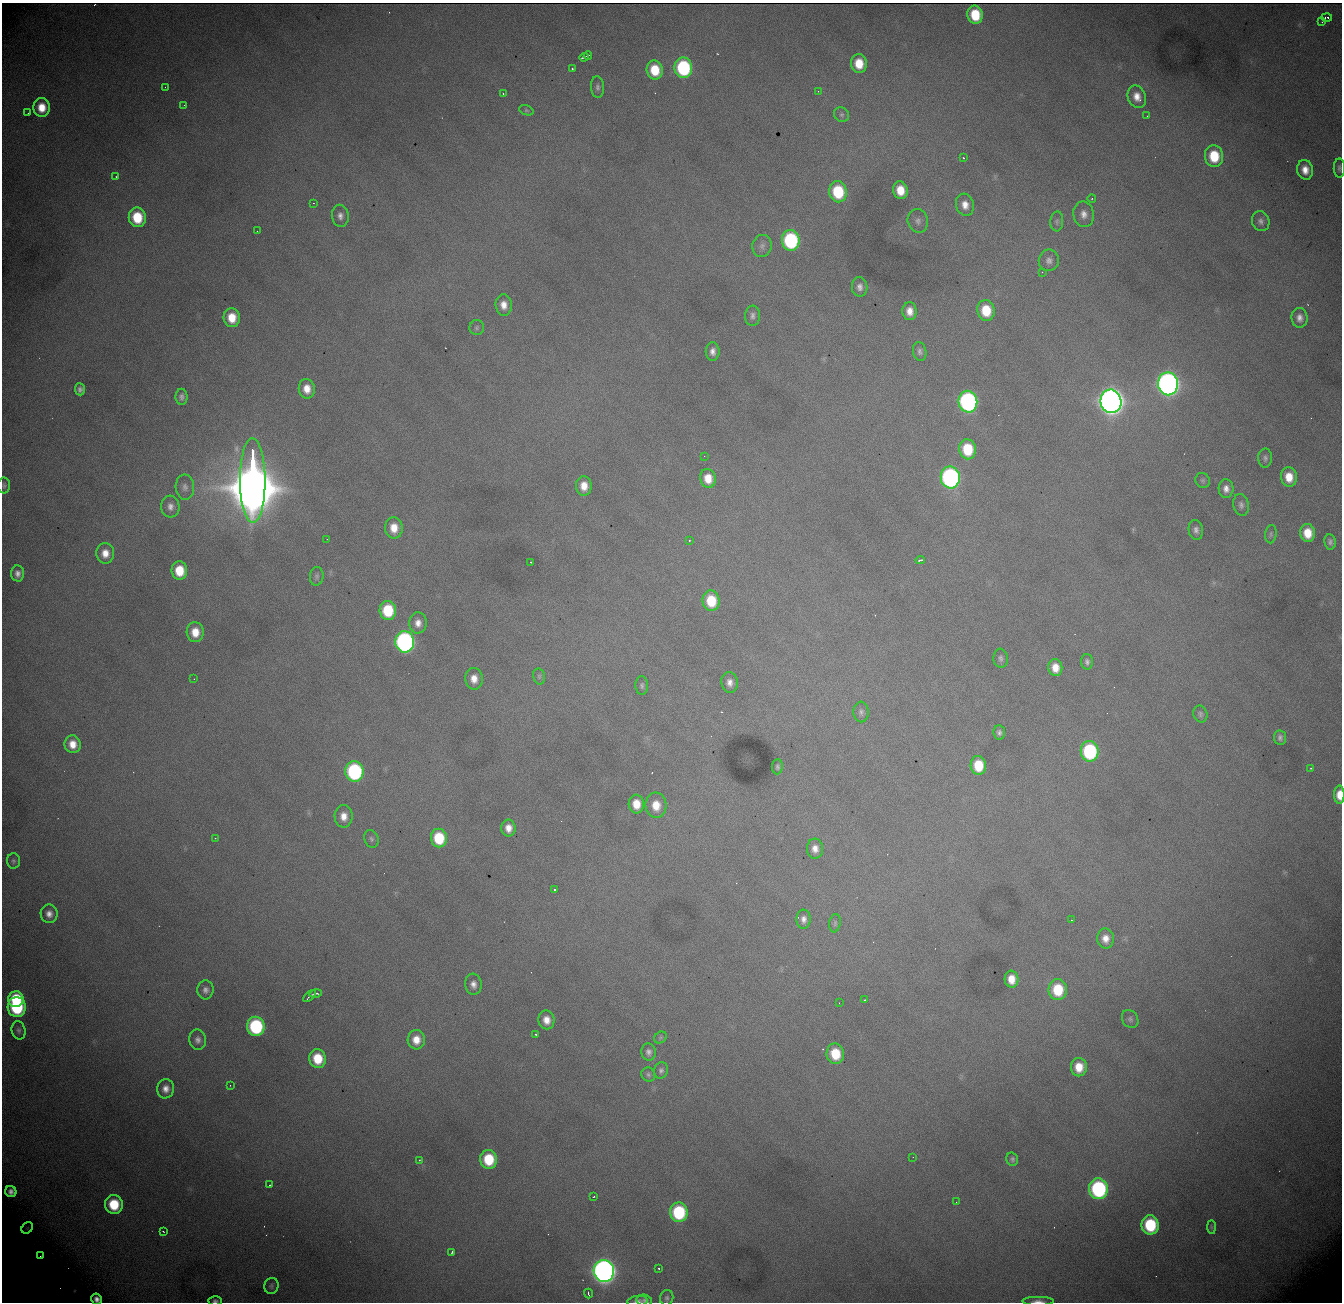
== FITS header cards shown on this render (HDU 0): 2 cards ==
NAXIS1  = 1340
NAXIS2  = 1300

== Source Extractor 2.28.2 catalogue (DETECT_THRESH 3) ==
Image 1340 x 1300 px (HDU 0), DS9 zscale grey, 1 PNG px = 1 image px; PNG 1344 x 1304 px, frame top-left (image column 1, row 1300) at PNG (2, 3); each listed source drawn as its Kron ellipse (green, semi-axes under 4 px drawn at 4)
Background 2100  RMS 24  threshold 73.4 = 3 sigma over >= 5 px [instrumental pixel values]
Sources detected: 176; all 176 listed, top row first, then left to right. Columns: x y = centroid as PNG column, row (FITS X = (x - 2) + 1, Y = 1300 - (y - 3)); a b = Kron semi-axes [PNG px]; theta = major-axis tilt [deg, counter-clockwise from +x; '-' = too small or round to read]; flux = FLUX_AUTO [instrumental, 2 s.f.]
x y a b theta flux
975 15 9 7 -79 6.2e+04
1327 18 5 3 - 6.8e+03
1322 22 2 2 - 7.3e+02
588 56 4 2 - 2.5e+03
584 57 5 2 - 3.5e+03
859 63 9 8 - 3.8e+04
683 68 10 9 - 2.0e+05
572 69 3 2 - 1.8e+03
655 70 9 8 - 5.3e+04
165 87 2 2 - 1.2e+03
597 87 11 6 -86 6.1e+03
818 91 2 2 - 4.4e+03
503 94 3 3 - 1.3e+03
1137 97 11 9 -67 1.8e+04
184 105 3 3 - 1.0e+03
42 107 9 8 - 3.2e+04
526 110 7 5 -18 3.2e+03
28 113 2 2 - 8.1e+02
842 115 8 7 - 4.6e+03
1147 116 2 2 - 7.0e+02
1214 156 11 9 -82 6.5e+04
964 158 3 2 - 2.2e+03
1339 168 9 5 -89 4.8e+03
1305 170 10 8 -79 1.9e+04
116 177 3 2 - 9.6e+02
900 190 9 7 -79 3.3e+04
838 192 10 9 - 9.7e+04
1092 199 4 3 - 1.5e+03
313 203 3 2 - 2.1e+03
965 205 11 9 -74 1.7e+04
1084 214 13 10 -80 1.5e+04
340 216 11 8 -81 9.6e+03
137 217 10 8 -82 6.8e+04
918 221 12 10 -72 9.7e+03
1057 221 10 6 86 5.3e+03
1261 221 10 8 -69 7.9e+03
257 231 2 2 - 9.9e+02
791 240 10 9 - 2.2e+05
762 246 11 9 76 9.3e+03
1049 260 11 10 - 9.8e+03
1042 272 2 2 - 9.2e+02
860 287 9 8 - 9.3e+03
504 305 10 8 -84 1.7e+04
986 310 10 8 -81 5.6e+04
910 311 9 7 -86 1.7e+04
753 316 10 7 85 7.3e+03
232 318 9 8 - 3.4e+04
1300 318 10 8 -84 1.1e+04
477 328 7 7 - 4.4e+03
713 351 9 7 89 1.1e+04
920 351 9 6 -78 5.7e+03
1168 384 11 10 - 1.3e+06
80 389 6 5 - 5.6e+03
307 389 10 8 -81 2.1e+04
182 397 8 6 -90 6.5e+03
1111 401 12 10 -81 2.4e+06
968 402 11 9 -81 5.0e+05
968 449 10 8 -81 7.1e+04
704 456 3 2 - 1.4e+03
1265 458 9 7 89 5.5e+03
950 477 11 9 -82 5.2e+05
1289 477 10 8 -82 2.9e+04
708 478 9 7 -78 2.9e+04
253 480 42 13 -90 1.9e+07
1203 480 8 7 - 4.0e+03
4 486 8 6 -89 4.1e+03
584 486 10 8 -88 2.2e+04
185 487 12 9 -86 1.1e+04
1226 489 9 7 -88 1.2e+04
1241 505 11 7 -80 7.2e+03
170 507 11 9 -85 1.1e+04
394 528 10 8 -87 2.6e+04
1196 530 10 7 -80 7.5e+03
1308 533 9 7 -85 3.4e+04
1271 534 9 5 82 4.4e+03
327 539 2 2 - 8.5e+02
689 540 3 3 - 1.5e+03
1330 542 7 6 - 5.6e+03
105 553 10 9 - 2.1e+04
920 560 5 2 - 3.5e+03
531 562 2 2 - 1.6e+03
179 571 9 8 - 4.8e+04
18 573 8 6 -86 8.9e+03
317 576 9 7 84 4.6e+03
711 601 10 8 -82 5.8e+04
388 610 9 8 - 7.8e+04
418 623 10 8 86 1.4e+04
195 632 10 8 -85 2.8e+04
405 642 11 9 -83 5.9e+05
1001 658 9 7 -84 5.7e+03
1087 662 7 6 - 5.3e+03
1055 668 8 7 - 2.1e+04
539 676 8 6 -76 4.0e+03
194 679 2 2 - 1.2e+03
474 679 11 8 -87 1.9e+04
730 682 10 8 -81 1.2e+04
642 686 9 6 -88 4.7e+03
861 712 10 7 -86 6.8e+03
1200 714 9 7 -68 4.9e+03
999 732 7 6 - 5.4e+03
1280 738 7 6 - 5.4e+03
73 744 9 8 - 2.3e+04
1090 751 10 9 - 2.0e+05
978 765 9 7 -83 5.4e+04
777 767 7 5 85 3.7e+03
1311 768 3 2 - 1.1e+03
354 771 10 9 - 2.6e+05
1339 795 9 5 90 2.4e+04
636 804 9 7 -84 2.9e+04
656 805 13 10 -85 3.2e+04
344 816 11 9 -89 1.9e+04
508 828 8 7 - 1.6e+04
215 838 2 2 - 1.2e+03
439 838 9 8 - 7.6e+04
371 839 9 7 -71 5.2e+03
815 849 10 8 -87 1.4e+04
13 861 7 6 - 4.1e+03
555 890 3 3 - 3.3e+03
49 914 9 8 - 1.1e+04
804 919 9 7 87 9.5e+03
1071 920 3 2 - 9.9e+02
835 923 9 5 81 4.0e+03
1105 938 10 8 -87 1.6e+04
1011 979 8 7 - 2.4e+04
473 984 10 8 -84 1.1e+04
205 990 9 8 - 7.9e+03
1058 990 10 9 - 6.6e+04
316 994 6 3 11 4.1e+03
309 996 8 2 44 3.4e+03
16 999 8 8 - 7.9e+04
865 1000 3 2 - 2.2e+03
839 1003 2 2 - 7.9e+02
17 1007 10 9 - 1.5e+05
1130 1019 9 7 -57 5.5e+03
546 1020 9 8 - 1.8e+04
256 1026 9 9 - 1.9e+05
19 1030 9 7 -76 5.1e+03
536 1034 2 2 - 1.8e+03
660 1037 7 5 37 2.8e+03
198 1040 10 8 -80 8.5e+03
416 1040 9 8 - 2.2e+04
649 1052 9 7 -85 7.6e+03
835 1054 10 8 -80 5.7e+04
318 1059 9 8 - 5.3e+04
1079 1067 9 8 - 3.2e+04
661 1070 8 7 - 5.4e+03
648 1075 7 6 - 4.5e+03
230 1085 2 2 - 8.7e+02
166 1089 9 8 - 1.3e+04
913 1157 2 2 - 1.1e+03
489 1159 9 8 - 7.3e+04
1012 1159 7 5 -74 4.4e+03
419 1160 3 2 - 2.1e+03
270 1185 3 2 - 1.5e+03
1098 1189 10 9 - 2.9e+05
11 1192 6 5 - 7.3e+03
594 1197 3 2 - 1.2e+03
956 1202 2 2 - 1.1e+03
114 1204 9 9 - 7.4e+04
679 1212 10 8 -82 1.5e+05
1150 1225 10 8 -81 1.1e+05
1211 1227 7 4 -88 2.4e+03
27 1228 6 5 - 2.2e+03
163 1231 3 2 - 1.6e+03
452 1252 4 2 - 2.4e+03
40 1256 3 3 - 1.3e+03
659 1268 3 2 - 1.7e+03
604 1271 11 10 - 1.6e+06
271 1286 8 7 - 4.4e+03
588 1293 5 2 - 2.5e+03
667 1298 8 6 75 4.3e+03
97 1299 6 5 - 8.9e+03
644 1300 8 6 -13 4.4e+03
215 1301 7 4 -2 4.3e+03
638 1301 10 5 6 6.3e+03
1038 1301 16 4 0 8.4e+03
At the frame edge (FLAGS 8, measured only in part): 8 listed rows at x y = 1339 168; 4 486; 1339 795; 97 1299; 644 1300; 215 1301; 638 1301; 1038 1301